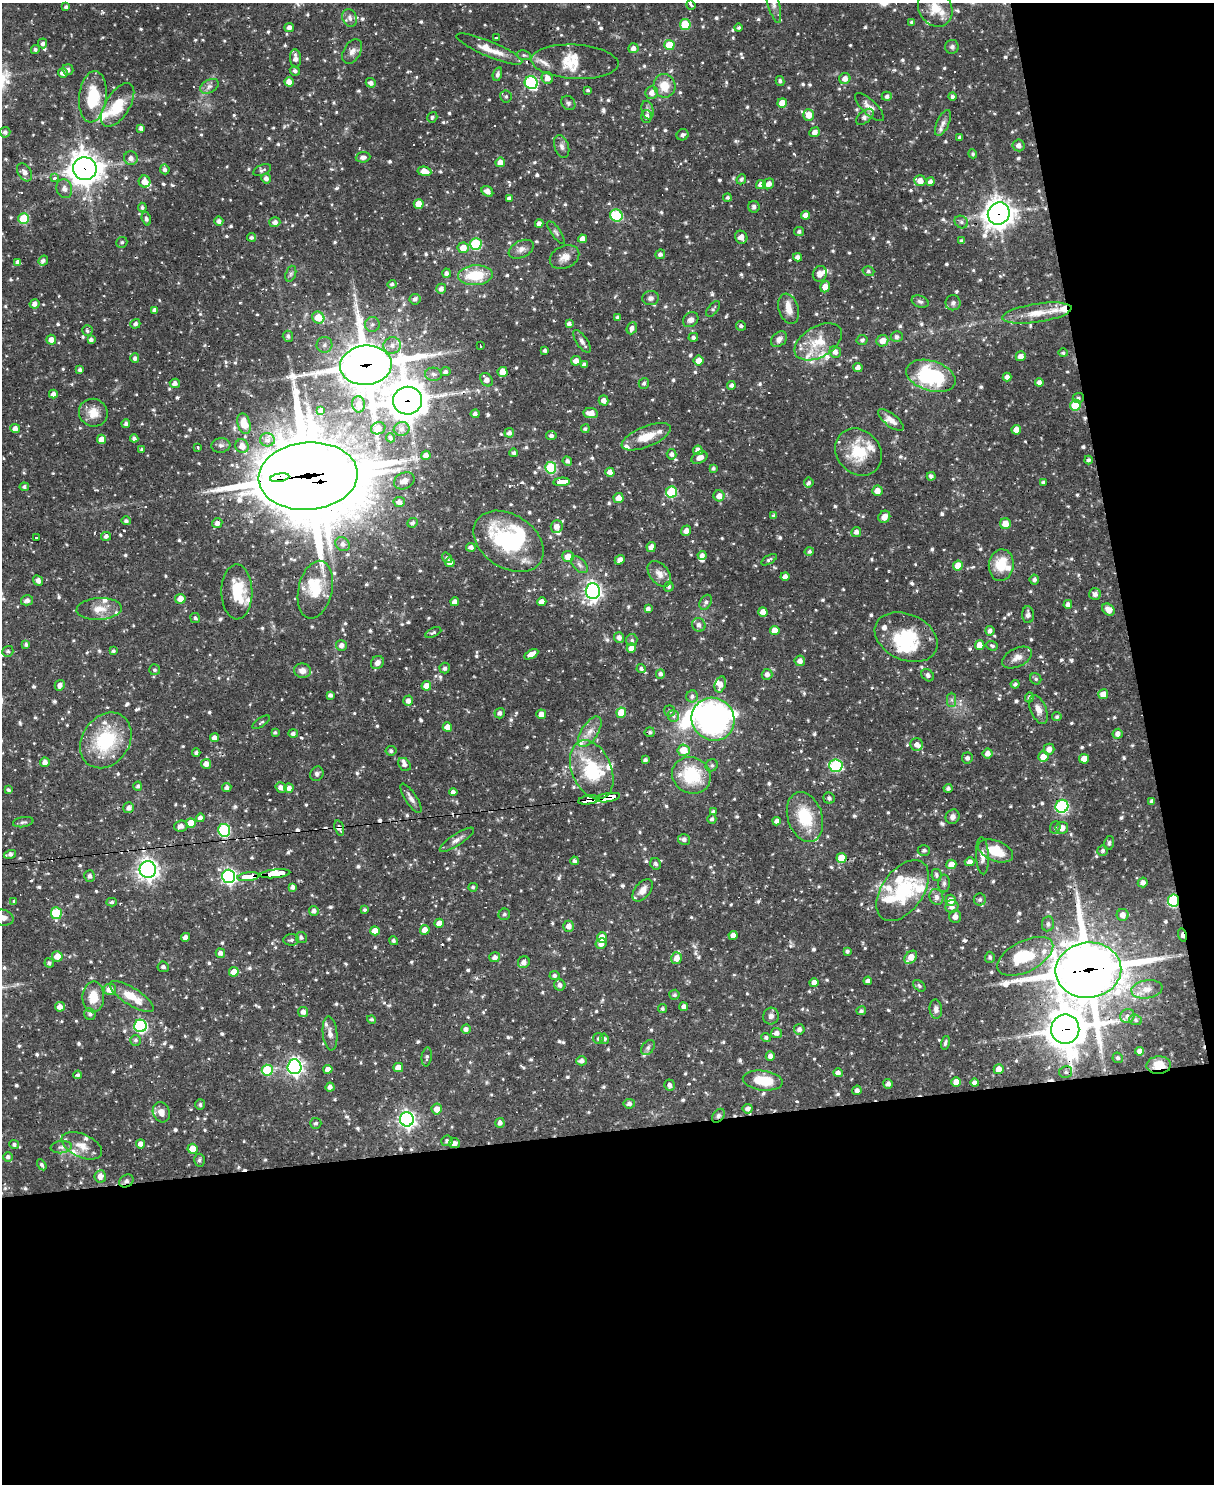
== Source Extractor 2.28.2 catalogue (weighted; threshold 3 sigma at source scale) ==
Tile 12 of 4 x 3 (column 4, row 3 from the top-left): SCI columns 3635-4846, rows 247-1728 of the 4846 x 4826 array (HDU 1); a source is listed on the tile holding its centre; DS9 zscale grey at full resolution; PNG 1216 x 1486 px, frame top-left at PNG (2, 3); each listed source drawn as its Kron ellipse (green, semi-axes under 4 px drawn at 4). Shown black and unused: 30% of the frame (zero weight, under 2 of 3 exposures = <1% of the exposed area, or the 3 px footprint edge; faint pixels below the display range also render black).
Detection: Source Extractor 2.28.2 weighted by HDU 2 'WHT'; one run over the whole footprint, this tile lists its part. Background 0.0695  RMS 0.0028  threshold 0.0127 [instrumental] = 3 sigma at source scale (4.5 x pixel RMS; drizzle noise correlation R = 1.50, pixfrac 1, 0.05/0.05 arcsec/px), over >= 5 px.
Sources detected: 1069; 1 too faint to see at this stretch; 5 inside a brighter object's white glare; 19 cosmic-ray / hot-pixel residue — neither listed nor drawn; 60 inside a brighter listed object's ellipse — not listed separately; of the other 984, all 500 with FLUX_AUTO >= 0.571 (the completeness limit of this list) listed and drawn (484 fainter detections not listed), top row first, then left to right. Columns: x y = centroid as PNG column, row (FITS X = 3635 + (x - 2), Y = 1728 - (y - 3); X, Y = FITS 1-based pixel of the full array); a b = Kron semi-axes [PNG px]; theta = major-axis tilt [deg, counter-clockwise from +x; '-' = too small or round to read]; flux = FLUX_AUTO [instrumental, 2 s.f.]
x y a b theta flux
773 3 21 6 -75 1.7
691 5 5 3 - 0.77
66 7 4 3 - 0.72
935 8 20 16 -60 6.4
350 18 9 7 -66 1.2
912 22 4 3 - 0.65
685 24 5 5 - 11
289 27 5 4 - 1.1
739 28 4 4 - 0.59
496 38 3 3 - 1.1
43 43 5 4 - 0.81
669 45 5 5 - 6.1
952 47 7 7 - 0.73
633 48 5 5 - 1.4
35 49 4 4 - 0.63
489 49 35 7 -23 5
352 51 13 8 59 1.6
524 55 7 5 -9 0.65
295 58 9 5 -83 1.7
575 62 44 17 -3 6.9
68 70 5 5 - 0.88
295 71 5 4 - 0.68
63 73 5 5 - 1.7
497 74 7 4 73 0.81
547 78 6 5 - 1.7
845 79 5 5 - 1.9
780 81 5 4 - 0.66
289 82 4 4 - 2.5
371 83 5 4 - 1.1
531 83 7 6 - 39
209 86 10 6 30 1.2
664 86 12 11 - 4.8
588 90 3 3 - 0.6
652 93 6 6 - 1.8
506 96 6 5 - 0.61
887 96 5 4 - 0.92
93 97 26 13 84 12
952 97 4 4 - 0.65
568 103 8 6 -49 0.78
782 103 5 5 - 3.4
118 105 24 12 58 9.7
869 107 19 7 -45 2
648 110 9 6 -77 0.89
809 115 6 5 - 3.2
646 116 6 5 - 1.3
432 117 6 4 55 0.58
865 117 10 6 41 1.3
943 123 14 6 66 1.4
141 128 4 4 - 1.1
5 132 5 5 - 0.86
814 132 5 4 - 1.7
683 135 6 5 - 0.79
960 137 4 3 - 0.74
1018 145 6 6 - 1.4
562 146 12 7 -73 1.2
973 154 5 4 - 0.57
363 157 7 5 5 1.3
131 158 7 6 - 1.6
500 162 5 5 - 2.3
85 169 12 11 - 400
165 169 5 4 - 0.88
262 170 9 5 23 0.75
424 171 7 4 -8 2.6
25 172 10 6 -57 1.5
55 178 3 3 - 2.3
266 178 5 4 - 1.3
741 179 5 4 - 0.67
920 181 6 5 - 2.4
144 182 6 5 - 2.8
930 182 4 4 - 1.2
768 184 6 5 - 1.5
761 185 5 4 - 2.3
64 189 9 7 -73 1.5
487 191 6 5 - 1.6
509 198 4 4 - 1
727 198 4 4 - 0.6
419 204 5 5 - 3.7
142 207 4 4 - 0.64
754 207 6 5 - 0.93
999 214 11 10 - 320
616 215 6 6 - 22
805 215 4 4 - 2
24 218 5 5 - 12
146 219 7 4 -73 0.74
219 221 4 4 - 1.1
275 222 5 5 - 1.3
961 222 7 6 - 0.76
539 224 4 4 - 1.4
556 232 13 4 -55 0.8
799 232 5 4 - 0.73
251 237 4 4 - 0.76
741 237 6 6 - 1.9
583 239 4 4 - 1.8
962 241 4 4 - 0.76
122 242 6 5 - 0.59
476 244 6 5 - 20
463 248 5 5 - 3
521 249 13 8 26 1.6
660 254 5 5 - 0.91
565 257 15 11 25 2.6
798 257 4 4 - 1.3
43 260 5 4 - 0.84
18 262 4 4 - 1.2
868 271 6 4 -18 0.67
447 273 4 4 - 1
291 274 8 5 70 0.64
820 274 8 7 - 1.7
475 275 17 10 4 10
392 284 4 4 - 0.73
825 287 6 4 70 2.5
441 289 5 5 - 1.3
651 298 8 7 - 1.1
415 299 5 5 - 0.94
920 302 9 5 -20 0.73
953 303 7 7 - 0.86
35 304 5 4 - 1.5
713 309 9 5 52 0.6
789 309 15 10 -72 2.7
155 310 4 4 - 1.1
1037 313 35 9 9 6
318 317 6 5 - 5.6
618 317 4 3 - 0.75
691 320 8 7 - 1.2
135 324 5 4 - 0.86
372 324 7 7 - 1
569 324 4 4 - 1
741 326 5 4 - 0.63
632 328 6 5 - 1.3
87 331 5 5 - 0.62
288 336 5 5 - 0.89
693 337 5 4 - 0.76
897 337 6 5 - 0.85
779 339 9 6 40 1.4
51 340 5 5 - 1.8
91 340 4 4 - 0.96
862 340 5 5 - 0.72
582 341 13 5 -55 1.1
882 341 6 5 - 2.4
818 342 26 15 30 7.8
324 345 8 8 - 1.1
392 345 9 8 - 2
480 346 3 3 - 0.78
545 350 3 3 - 0.69
835 352 6 5 - 1.4
1063 353 5 4 - 0.57
1021 356 5 5 - 1.8
135 358 4 4 - 0.87
576 361 5 5 - 2
698 361 5 5 - 2.2
366 365 26 19 6 1000
584 365 4 4 - 0.96
858 368 4 4 - 1.4
80 370 4 4 - 0.87
445 372 5 4 - 0.77
502 372 5 5 - 3.2
433 374 8 6 -2 1
931 376 25 15 -17 27
1007 377 4 4 - 1.1
486 380 7 5 -54 1.8
1039 382 4 4 - 1.3
175 383 5 4 - 1.3
644 383 5 5 - 0.71
731 385 4 4 - 1
53 394 4 4 - 1.4
1078 398 5 5 - 0.57
604 400 5 4 - 1.5
408 401 14 14 - 520
359 404 8 6 -80 2
1075 405 5 5 - 8.8
321 410 4 4 - 0.93
93 413 14 13 - 4
591 413 7 5 -7 2.8
475 414 4 4 - 0.84
891 420 15 6 -38 2.2
126 424 4 4 - 0.87
244 424 10 6 -75 4
378 428 7 6 - 1.4
15 429 5 4 - 1.7
402 429 8 7 - 1
585 429 4 4 - 0.57
1016 430 5 4 - 2.8
509 433 5 4 - 1.2
551 436 5 4 - 0.86
646 437 26 10 22 5.8
134 438 4 4 - 0.84
390 438 5 4 - 0.57
102 439 4 4 - 2.6
267 440 7 6 - 1.2
221 445 9 7 7 0.96
242 446 7 6 - 2.2
198 448 3 3 - 1
142 449 4 3 - 0.57
698 450 5 5 - 1.4
858 452 25 21 -46 10
514 453 4 4 - 0.67
671 454 5 5 - 0.96
426 455 4 4 - 1.8
699 458 8 5 26 1.8
1088 460 4 4 - 0.76
567 461 5 4 - 0.89
551 468 6 5 - 20
713 468 4 4 - 0.58
610 472 5 4 - 2.1
308 476 50 33 5 3800
931 476 4 4 - 0.77
280 478 10 4 10 4200
404 481 11 8 26 1.6
562 482 8 4 5 46
1043 482 4 3 - 0.73
809 483 5 5 - 0.61
24 487 4 4 - 0.73
877 491 5 5 - 2.3
671 492 5 5 - 18
719 496 5 5 - 2.1
618 498 5 5 - 2.6
399 502 6 5 - 1.6
774 515 4 4 - 0.6
884 517 6 5 - 2.2
126 521 5 4 - 0.77
217 523 5 5 - 1.4
413 523 5 5 - 0.91
1005 524 5 5 - 3.2
557 527 6 6 - 2
686 531 5 4 - 1.6
856 532 5 5 - 1.1
106 536 5 4 - 0.97
36 538 3 3 - 0.6
508 541 38 26 -33 32
343 544 7 6 - 1.3
471 547 5 4 - 1.1
651 547 5 4 - 1.9
809 551 4 4 - 0.66
702 555 4 4 - 1.2
568 556 6 5 - 3
447 558 6 4 -54 0.58
620 560 5 4 - 1.3
769 560 8 4 30 0.58
450 562 4 4 - 1.7
579 565 10 6 -46 1
1001 565 16 12 81 6.9
958 566 5 5 - 3.9
659 574 14 9 -51 2.3
785 577 4 4 - 1.5
1034 580 5 4 - 0.93
38 581 5 4 - 1.2
669 587 5 4 - 0.67
315 590 29 17 77 8.6
593 591 8 7 - 120
237 592 27 15 -89 10
1095 594 6 6 - 1.3
180 599 5 5 - 3
27 600 6 5 - 1.1
455 602 4 4 - 1.8
542 602 4 4 - 1.4
706 602 8 5 60 0.82
1068 604 4 4 - 1.1
99 609 22 11 3 3.9
648 609 4 4 - 1.2
1108 610 7 5 -40 2.6
763 612 5 4 - 2.1
1028 615 8 6 -87 1.3
195 618 5 4 - 0.61
699 625 7 6 - 1.3
775 630 5 4 - 3.1
990 631 5 4 - 1.1
433 632 9 4 23 0.59
619 637 5 5 - 1.2
906 637 33 23 -24 13
632 640 6 5 - 0.73
26 644 4 4 - 0.72
341 645 5 5 - 1.4
980 645 5 4 - 3
992 646 6 4 -20 0.61
631 648 5 4 - 3
8 651 6 5 - 0.61
113 651 4 3 - 0.63
531 654 8 4 29 2.3
1017 657 16 9 25 2.1
800 661 5 5 - 1.3
377 663 7 6 - 1.5
445 668 5 5 - 0.77
641 669 4 4 - 0.7
155 670 5 5 - 0.65
302 671 8 7 - 1.9
660 674 5 4 - 0.86
767 674 5 5 - 1.2
928 675 7 5 -43 0.92
1036 679 6 5 - 0.61
720 684 8 5 75 2.1
1015 684 4 4 - 0.66
60 685 5 5 - 1.3
426 686 5 4 - 2.8
1103 694 5 5 - 2.4
330 695 4 4 - 0.86
692 696 6 6 - 0.88
1029 697 5 4 - 0.78
952 700 7 4 -89 0.65
408 701 5 4 - 1.5
1038 709 15 8 -67 2.2
670 711 5 5 - 0.74
500 713 5 5 - 1
621 713 5 5 - 5.7
541 714 5 4 - 2.2
673 716 6 5 - 0.7
1057 717 5 4 - 0.66
713 719 22 20 -43 88
261 722 10 4 33 0.59
447 727 5 4 - 2.6
275 732 4 3 - 0.62
590 732 17 8 57 2.7
650 732 5 5 - 0.62
293 734 5 4 - 0.96
1118 734 5 5 - 1.4
214 738 4 4 - 1.3
106 740 30 23 55 19
917 744 6 6 - 1.5
1049 749 5 5 - 1.9
684 750 6 5 - 4
391 751 5 5 - 0.72
196 753 4 4 - 0.76
988 753 5 5 - 1.5
1043 757 5 5 - 3.2
967 758 5 5 - 0.96
1084 759 5 5 - 3.2
645 760 4 4 - 0.84
45 762 5 4 - 1.4
206 764 5 5 - 1.8
404 764 7 5 -51 1.1
712 765 6 5 - 0.65
836 766 6 6 - 31
592 770 31 20 -67 17
317 774 7 6 - 0.81
691 775 20 18 -30 15
138 786 5 4 - 0.67
227 788 4 4 - 1
281 788 6 5 - 1.6
289 788 4 4 - 1.5
948 788 4 4 - 0.82
8 790 4 3 - 0.59
453 792 4 4 - 0.86
411 798 17 6 -57 1.4
608 798 12 4 9 190
829 798 6 5 - 0.77
589 800 11 4 9 130
1152 801 4 4 - 0.93
1062 806 6 6 - 40
129 808 5 5 - 1.4
713 812 4 3 - 0.6
805 817 25 17 -72 11
953 817 7 6 - 1.4
200 818 4 4 - 1.3
712 819 4 4 - 0.73
777 821 4 4 - 1.3
23 822 10 5 10 0.68
191 823 5 5 - 4.6
181 826 7 5 5 1.2
1055 827 6 5 - 0.59
339 828 8 4 -72 0.96
1062 828 6 6 - 2.3
224 830 6 6 - 30
684 839 6 5 - 1
457 840 20 5 33 1.6
1109 843 7 5 76 0.68
924 850 6 5 - 0.77
996 851 18 10 -21 7.4
1103 851 5 5 - 0.69
10 854 6 4 17 0.97
982 856 18 6 -87 2
841 858 5 5 - 5.4
574 861 4 3 - 0.79
970 862 5 4 - 1.6
656 864 6 5 - 0.88
951 864 5 5 - 3.2
148 870 8 8 - 160
275 874 15 4 6 110
936 875 6 5 - 0.75
90 876 6 5 - 1.1
229 876 7 6 - 78
248 877 11 4 7 55
1143 882 5 4 - 1.2
944 883 9 6 89 0.79
292 887 4 4 - 1
473 887 4 4 - 0.58
643 890 13 7 51 2.1
903 891 34 20 54 17
936 897 8 6 -71 1.2
951 900 5 5 - 2.5
980 900 6 6 - 0.76
14 901 3 3 - 0.92
1174 901 6 5 - 29
112 902 5 4 - 0.62
952 906 6 6 - 1.6
365 910 3 3 - 0.58
314 911 5 4 - 1.1
56 913 6 5 - 13
504 914 6 5 - 0.7
1123 915 6 6 - 1.8
955 917 6 6 - 1.5
3 918 11 8 -13 1.7
439 923 5 4 - 2.6
1048 924 7 6 - 0.84
569 926 5 5 - 1.8
425 930 5 4 - 2.2
375 931 4 4 - 2.8
733 935 4 4 - 1.8
1182 935 7 4 -76 2.3
185 937 4 4 - 1.3
301 937 5 5 - 0.63
602 937 5 5 - 3.4
291 940 8 5 5 0.73
393 941 4 4 - 0.7
601 944 5 5 - 1.9
847 951 4 3 - 0.65
220 953 5 4 - 1.3
57 956 5 5 - 3.4
1025 956 30 15 27 12
495 957 5 5 - 1.3
911 957 7 5 48 3.2
990 957 5 5 - 0.65
676 958 6 5 - 2.4
524 962 6 5 - 1.6
49 963 5 4 - 0.68
163 967 5 5 - 0.81
1088 970 33 27 6 1200
234 972 5 5 - 3.5
554 976 5 4 - 0.66
868 981 4 4 - 1.1
814 982 4 4 - 1.9
560 985 5 5 - 1.1
919 986 7 5 -40 0.59
110 989 6 5 - 2.9
1147 989 16 9 9 2.5
674 995 5 5 - 0.76
93 997 15 11 88 5.6
132 997 25 8 -32 6.2
60 1007 5 4 - 2
684 1007 4 4 - 1.2
662 1009 4 4 - 0.57
936 1009 9 6 -85 1.3
861 1011 5 4 - 0.67
303 1012 5 5 - 1.4
90 1014 6 5 - 0.75
771 1016 8 7 - 1.2
1127 1016 7 6 - 1.3
372 1019 4 4 - 0.63
1135 1020 6 5 - 0.6
140 1026 6 6 - 39
466 1029 5 4 - 1.2
799 1029 5 5 - 1.2
1065 1029 15 14 - 670
330 1033 17 7 -85 1.9
776 1033 5 5 - 1.4
598 1038 5 5 - 0.6
766 1038 5 4 - 0.7
604 1039 5 4 - 0.71
136 1040 5 5 - 0.61
945 1043 7 3 74 0.7
648 1048 8 6 51 0.8
1140 1051 4 4 - 1.6
770 1056 4 4 - 1.2
427 1057 9 5 83 0.63
1118 1058 5 5 - 0.62
582 1061 5 4 - 1.2
1159 1065 12 8 6 4.8
294 1067 7 7 - 100
398 1068 5 4 - 3.2
328 1069 4 4 - 2.1
999 1069 5 5 - 2.3
267 1070 5 5 - 16
1066 1072 6 6 - 0.75
838 1073 5 4 - 1.1
78 1075 4 4 - 0.58
763 1081 20 10 -7 8.3
956 1082 5 4 - 2.7
974 1083 4 4 - 1
888 1084 5 5 - 1.1
670 1085 5 5 - 1.1
330 1087 4 4 - 1.2
857 1090 5 4 - 1.1
629 1104 5 5 - 1.1
200 1105 5 5 - 0.65
437 1109 5 5 - 2.5
748 1109 5 4 - 1.1
161 1112 10 8 -70 2.2
718 1116 8 5 52 0.7
407 1119 7 7 - 110
316 1123 5 5 - 0.69
500 1123 5 4 - 1
447 1141 6 5 - 0.88
454 1143 5 5 - 1.4
14 1144 5 4 - 0.68
141 1144 4 4 - 1.7
82 1146 21 11 -24 3.7
61 1147 10 6 6 1.1
193 1149 5 5 - 4.2
8 1157 5 5 - 0.84
199 1160 6 5 - 0.67
42 1165 6 4 -57 0.6
100 1176 6 5 - 2.2
126 1181 8 6 29 0.94
Overlapping masked pixels (flux is a lower limit): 20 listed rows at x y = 85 169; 999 214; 366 365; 408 401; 308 476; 280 478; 608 798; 589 800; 339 828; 148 870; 275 874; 248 877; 1174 901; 1182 935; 1088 970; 1065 1029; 1159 1065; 718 1116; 454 1143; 126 1181
Isophote crosses this tile's border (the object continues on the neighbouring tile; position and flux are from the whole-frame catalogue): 3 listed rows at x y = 773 3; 935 8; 3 918